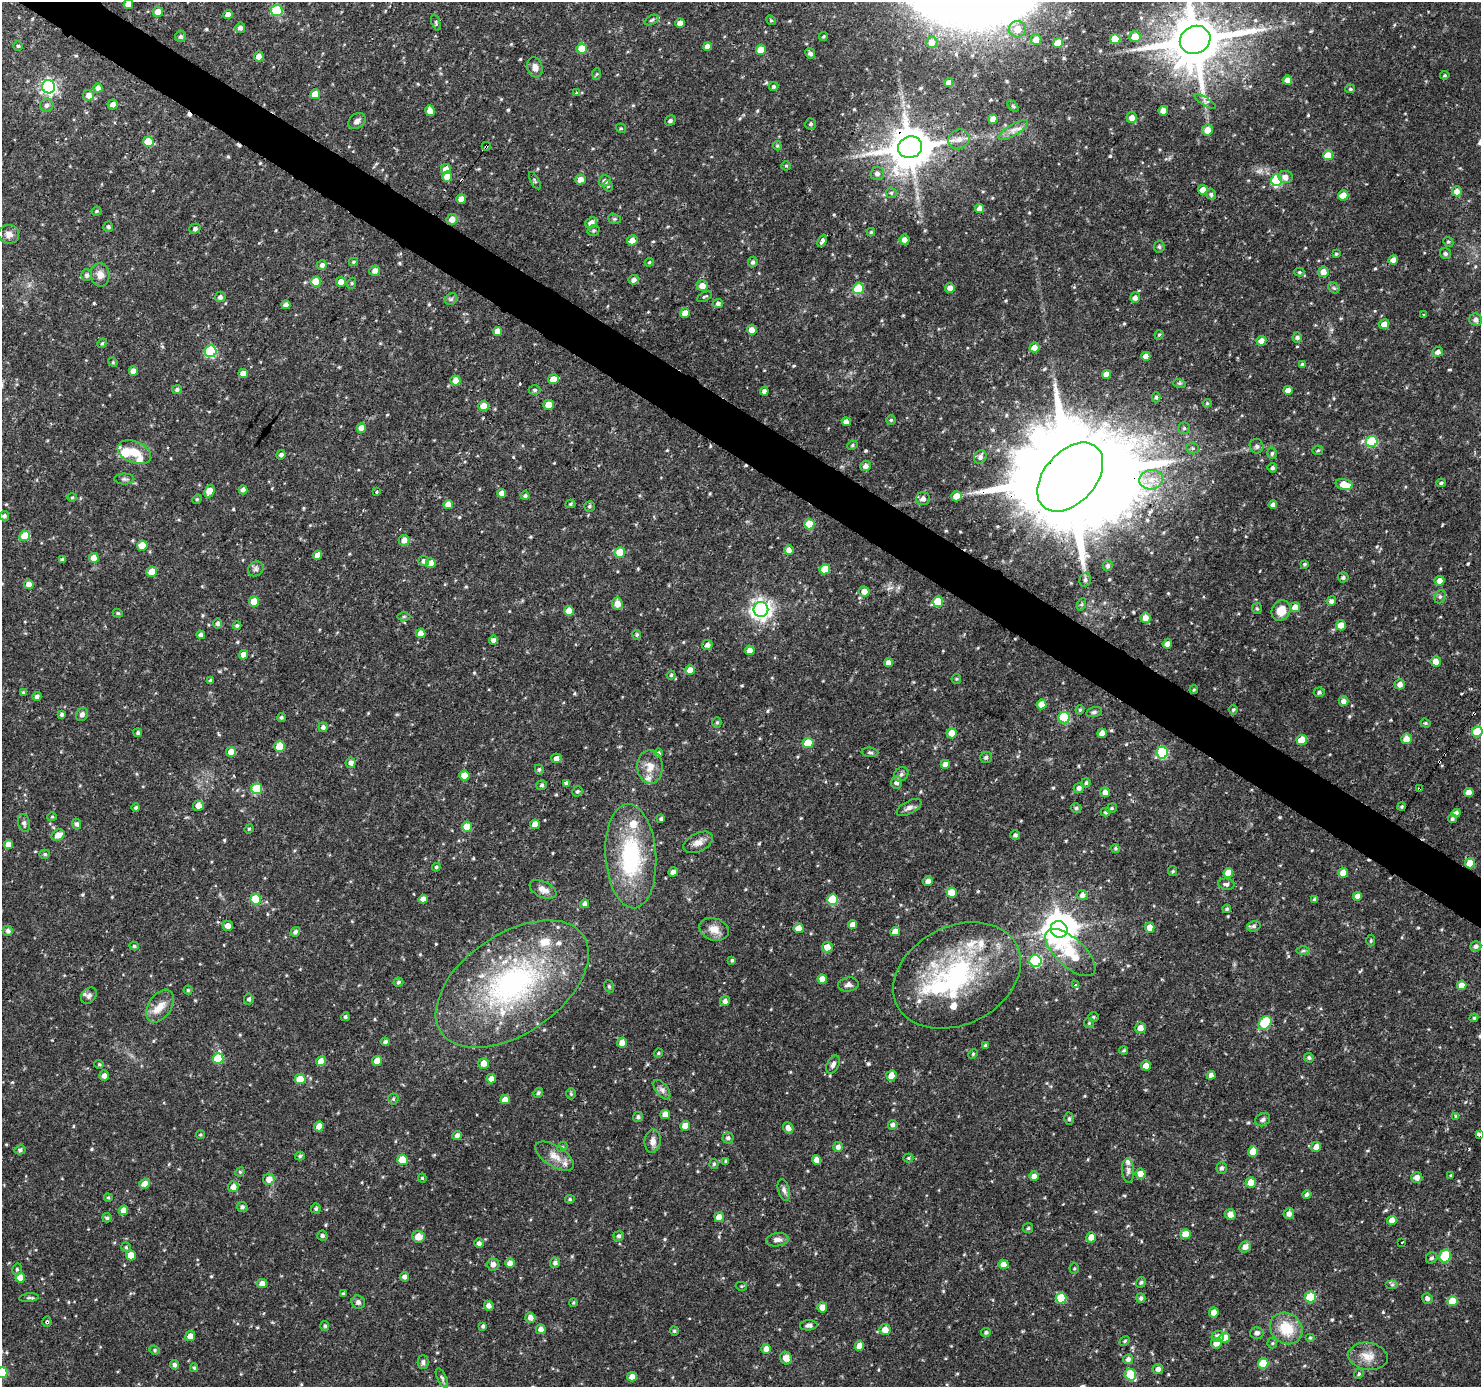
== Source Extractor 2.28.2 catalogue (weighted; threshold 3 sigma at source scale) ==
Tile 11 of 4 x 4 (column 3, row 3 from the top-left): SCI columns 2961-4439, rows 1573-2957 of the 5923 x 5981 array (HDU 1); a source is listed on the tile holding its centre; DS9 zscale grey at full resolution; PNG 1483 x 1389 px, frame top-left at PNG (2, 2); each listed source drawn as its Kron ellipse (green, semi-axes under 4 px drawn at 4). Shown black and unused: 4% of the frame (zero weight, under 3 of 4 exposures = <1% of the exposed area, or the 3 px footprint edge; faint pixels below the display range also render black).
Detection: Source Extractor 2.28.2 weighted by HDU 2 'WHT'; one run over the whole footprint, this tile lists its part. Background 0.0337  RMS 0.0023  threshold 0.0102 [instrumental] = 3 sigma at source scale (4.5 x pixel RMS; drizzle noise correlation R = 1.50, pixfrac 1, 0.0396/0.0396 arcsec/px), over >= 5 px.
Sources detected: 623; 1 inside a brighter object's white glare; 11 cosmic-ray / hot-pixel residue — neither listed nor drawn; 22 inside a brighter listed object's ellipse — not listed separately; of the other 589, all 500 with FLUX_AUTO >= 0.268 (the completeness limit of this list) listed and drawn (89 fainter detections not listed), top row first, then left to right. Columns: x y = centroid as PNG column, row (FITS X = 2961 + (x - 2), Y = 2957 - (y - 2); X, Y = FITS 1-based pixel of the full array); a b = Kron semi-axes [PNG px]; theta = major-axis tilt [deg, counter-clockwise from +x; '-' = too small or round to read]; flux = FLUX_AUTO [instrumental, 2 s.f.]
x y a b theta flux
128 4 5 4 - 1.9
277 11 5 5 - 13
158 12 5 5 - 2.2
228 15 5 4 - 1.7
652 20 7 4 27 0.43
771 20 5 4 - 0.3
436 22 8 4 -71 0.36
680 23 5 4 - 1.9
240 28 5 5 - 0.93
1017 29 8 8 - 2.5
181 36 6 5 - 0.52
823 36 4 4 - 0.27
1135 37 5 5 - 4.1
1036 39 5 5 - 2
1115 39 5 5 - 6.8
1195 40 16 13 29 1500
932 42 6 5 - 2.1
1058 43 5 5 - 4.1
18 46 4 4 - 0.32
707 47 4 4 - 1.7
582 49 5 5 - 5.3
761 50 5 5 - 3.7
810 53 5 4 - 0.89
259 56 5 5 - 1.5
535 67 10 7 -74 1.4
597 74 6 4 87 0.29
1445 75 5 4 - 0.31
1287 80 5 4 - 1.9
949 83 4 4 - 1.5
774 86 5 4 - 0.4
49 87 6 6 - 62
98 88 4 4 - 1.2
1350 89 5 4 - 0.34
577 93 3 3 - 0.72
315 94 5 4 - 2.9
89 95 5 5 - 1.7
1205 101 12 4 -31 0.62
113 104 5 5 - 1
47 105 7 6 - 0.69
1013 106 6 4 -44 0.29
430 111 5 4 - 1.9
1163 111 5 4 - 1.9
1132 118 5 5 - 1.8
993 119 4 4 - 2.1
670 120 5 5 - 0.56
357 121 9 7 38 0.91
811 124 6 5 - 0.53
621 128 5 4 - 0.27
1013 130 16 5 31 1.4
1207 130 5 5 - 2.1
959 139 11 9 26 1.5
148 142 5 5 - 5.3
486 146 4 3 - 0.52
777 146 5 4 - 0.29
910 147 12 10 21 880
1328 155 5 5 - 4.1
786 166 5 4 - 0.27
446 169 5 5 - 2.1
877 173 7 6 - 0.98
447 176 5 5 - 3.2
1285 177 7 6 - 1.3
581 180 5 5 - 1.7
1277 180 6 5 - 15
535 181 9 3 -61 0.32
605 181 6 5 - 1
608 186 6 4 -75 0.35
1203 190 5 4 - 2.3
1457 191 5 5 - 1.8
891 193 5 5 - 0.39
1211 194 5 5 - 0.52
1343 195 5 5 - 3
461 199 5 5 - 1.9
980 208 4 4 - 1.7
96 211 5 4 - 0.3
452 219 5 5 - 2.1
614 219 6 5 - 0.37
591 223 6 5 - 1.9
108 227 5 5 - 0.45
195 229 5 5 - 0.59
593 230 6 5 - 0.39
871 232 4 4 - 0.3
9 234 10 9 - 1.3
632 240 5 5 - 1.9
904 240 5 5 - 1.4
822 241 6 3 64 2
1448 242 5 4 - 0.34
1159 247 5 5 - 0.46
1336 254 4 3 - 0.28
1445 254 5 5 - 0.57
1393 260 5 4 - 1.4
353 262 5 4 - 0.32
649 262 4 3 - 0.3
753 262 5 5 - 0.56
322 265 5 5 - 0.81
375 271 5 5 - 1.3
1299 272 5 4 - 0.31
1323 272 5 5 - 2
87 275 6 5 - 0.62
100 275 12 9 -82 1.7
634 280 5 5 - 1.2
316 282 5 5 - 5
341 282 5 4 - 1.8
352 283 5 3 - 0.27
702 286 5 5 - 2
950 288 5 5 - 1.4
1334 288 6 4 -43 0.41
858 289 5 5 - 12
220 297 5 5 - 0.73
705 297 8 4 27 0.33
1135 298 5 5 - 1
451 299 6 5 - 0.49
718 303 5 4 - 0.72
286 305 4 4 - 1.1
685 313 5 4 - 2
1424 315 3 3 - 0.31
1476 320 6 6 - 0.82
1384 324 5 5 - 2.1
752 330 5 4 - 1.9
497 331 4 4 - 1.9
1159 335 5 4 - 0.27
1297 337 5 5 - 0.55
1261 341 5 5 - 1.8
102 343 5 4 - 0.32
1034 348 5 5 - 1.6
211 351 6 6 - 20
1438 352 5 5 - 1.2
1146 356 4 4 - 1.8
113 362 5 4 - 0.28
1302 364 4 3 - 0.33
133 371 5 4 - 1.7
243 374 5 4 - 1.9
1107 374 4 4 - 1.6
553 379 5 5 - 2.3
455 380 5 5 - 1.8
1179 383 6 4 -18 0.33
177 390 5 4 - 0.52
535 390 6 4 1 0.42
1288 390 4 4 - 1.6
764 391 4 4 - 0.74
1156 397 5 4 - 0.36
1207 403 4 4 - 0.27
549 405 5 5 - 3.1
484 406 5 5 - 2.9
891 420 5 4 - 0.31
846 422 4 4 - 1.6
361 428 5 4 - 2.2
1184 428 6 5 - 0.43
1372 441 6 5 - 16
852 445 5 4 - 0.34
1257 446 7 7 - 0.63
1192 448 6 5 - 0.46
1318 450 5 5 - 0.36
134 452 17 10 -22 3.6
1272 453 6 4 86 0.5
281 455 5 4 - 0.67
980 457 7 6 - 0.78
866 466 5 5 - 1
1272 468 5 4 - 0.49
1070 477 40 26 49 7900
124 479 10 5 0 0.58
1151 480 12 9 12 2.7
1441 483 5 4 - 0.29
1344 484 9 5 -14 4.1
243 490 4 4 - 0.97
209 491 6 5 - 2.9
376 492 3 3 - 0.9
502 493 4 4 - 1.8
525 496 4 4 - 0.5
956 496 5 5 - 2.2
72 497 5 4 - 0.28
197 499 5 4 - 0.29
923 499 7 6 - 0.97
448 504 5 4 - 1.9
570 504 5 4 - 0.32
1273 505 4 4 - 1.1
589 506 5 5 - 0.38
4 516 5 4 - 0.55
809 524 5 5 - 6.1
25 536 5 5 - 4.5
404 540 5 5 - 1.7
142 546 5 5 - 3.9
789 550 5 4 - 1.3
620 553 5 5 - 5.5
317 555 4 4 - 1.4
94 558 5 5 - 2.5
62 560 4 3 - 0.52
424 561 5 5 - 0.9
431 563 5 5 - 2.2
1305 564 4 3 - 0.32
1108 566 5 5 - 0.63
256 569 8 7 - 0.74
825 569 5 5 - 6.1
152 572 5 5 - 2.6
1343 577 5 5 - 0.54
1085 580 7 5 75 0.58
1440 581 5 5 - 2
29 584 5 5 - 1.4
864 591 5 5 - 1.8
1440 597 7 5 68 0.52
1331 601 5 4 - 0.73
254 602 5 5 - 4.1
938 602 5 5 - 6.6
617 604 6 5 - 2.1
1082 604 6 4 71 0.32
1295 607 5 4 - 2.1
1257 608 5 5 - 0.35
761 609 7 7 - 130
1281 610 11 9 60 3.2
569 611 5 5 - 3.8
118 613 5 4 - 0.31
404 616 6 4 1 0.33
1145 618 5 5 - 1.8
218 623 5 4 - 0.62
237 625 4 4 - 0.42
1341 625 5 5 - 2.1
421 634 5 4 - 1.9
201 635 4 4 - 0.84
637 635 5 4 - 0.34
493 640 4 4 - 0.93
1167 644 5 4 - 1.6
707 645 5 5 - 0.98
750 650 5 5 - 1.6
244 655 4 4 - 2
1436 661 5 5 - 1.9
888 663 4 4 - 1.5
690 670 5 5 - 2.4
671 675 4 4 - 0.38
956 679 5 4 - 0.28
210 681 3 3 - 0.41
1400 684 5 5 - 1.3
1194 690 4 3 - 0.27
23 692 4 4 - 0.31
1319 692 5 5 - 0.48
37 696 4 4 - 0.75
1344 701 5 5 - 1.2
1041 704 5 5 - 2.9
1080 710 5 4 - 0.33
1233 710 5 4 - 0.3
1094 712 8 5 14 0.53
82 714 7 5 56 0.82
62 715 4 4 - 0.55
281 718 5 4 - 0.39
1064 718 6 5 - 15
717 722 5 4 - 0.34
1426 723 5 4 - 0.33
323 727 4 4 - 0.65
1477 732 5 5 - 6.6
138 733 4 4 - 0.49
952 733 5 5 - 2.8
1102 733 5 4 - 1.7
1406 739 5 5 - 2.2
1302 740 5 5 - 5.2
808 743 5 5 - 6.2
280 746 5 5 - 6.3
231 752 5 5 - 2.7
870 752 8 4 -4 0.46
658 753 4 4 - 0.47
1162 753 6 5 - 16
986 757 5 5 - 0.56
556 758 5 4 - 0.98
351 763 5 5 - 1
945 764 5 4 - 1.6
650 767 17 13 -88 3
539 769 5 4 - 0.39
901 774 8 6 45 0.64
464 776 5 5 - 2.7
566 783 4 3 - 0.69
896 783 6 5 - 1
1086 783 4 4 - 0.46
542 785 5 5 - 0.46
1079 788 5 5 - 0.92
257 789 5 5 - 10
1419 789 3 3 - 0.61
578 791 5 5 - 0.41
1105 792 5 4 - 1.3
1469 792 4 4 - 1.8
198 806 5 5 - 1.7
1402 806 4 4 - 0.32
136 808 4 4 - 0.42
909 808 13 6 28 0.99
1076 808 5 4 - 0.44
1111 808 5 4 - 0.35
1106 812 5 4 - 0.33
1456 813 4 4 - 1.2
52 817 5 4 - 0.28
661 819 4 4 - 0.42
1452 819 4 4 - 0.46
24 823 9 6 -76 0.7
76 824 5 4 - 0.58
535 824 5 4 - 2
467 827 5 5 - 3.8
249 829 5 4 - 0.29
58 835 7 5 30 2
1015 835 5 4 - 0.67
698 842 16 9 27 1.7
8 845 4 4 - 1.8
1116 848 4 4 - 0.31
45 854 5 4 - 0.36
631 856 52 25 -86 22
1470 863 5 5 - 3.5
436 867 4 4 - 0.42
1173 871 5 4 - 0.28
673 872 5 4 - 1.2
1228 873 5 5 - 3.4
1343 873 5 5 - 2
928 881 5 5 - 1.3
1226 884 8 5 -6 0.67
543 889 14 8 -25 1.6
952 893 5 5 - 4.9
1082 895 5 5 - 0.96
1357 896 4 4 - 1.7
256 899 5 5 - 7.4
423 899 4 4 - 1.5
833 900 5 5 - 9.6
1315 900 4 4 - 0.59
585 904 4 4 - 0.91
1227 909 4 4 - 0.39
853 925 4 4 - 1.9
228 926 5 5 - 1.7
1254 926 7 5 16 0.5
799 928 5 5 - 2.6
1150 928 5 5 - 2
714 929 15 11 -18 2.5
1059 929 8 8 - 380
8 931 5 5 - 0.76
295 932 5 4 - 0.69
895 932 5 4 - 2.4
1371 941 6 4 87 0.32
134 946 4 3 - 0.41
1476 946 5 5 - 0.77
827 947 5 5 - 2.5
1303 951 6 4 1 0.39
1070 952 31 14 -42 19
732 960 4 3 - 0.33
1035 961 6 6 - 21
957 975 67 49 27 39
822 979 4 4 - 2
398 982 5 4 - 0.48
512 984 86 50 34 52
848 985 10 7 8 0.9
1075 985 3 3 - 0.7
1462 985 5 4 - 1.9
609 986 6 5 - 0.35
188 990 4 4 - 0.34
89 996 9 7 49 0.73
249 999 5 4 - 0.61
725 1001 5 5 - 0.99
160 1006 18 11 57 2.7
345 1017 4 4 - 0.44
1093 1017 5 4 - 0.3
1474 1018 4 4 - 0.28
1089 1023 5 5 - 0.32
1265 1023 7 5 47 13
1140 1028 5 5 - 1.7
385 1042 4 4 - 0.59
622 1043 5 5 - 2
985 1046 4 4 - 0.55
1124 1050 4 3 - 0.28
658 1053 5 3 - 0.31
973 1054 5 4 - 0.27
1309 1058 5 5 - 0.49
218 1059 5 5 - 9.9
321 1061 5 4 - 3.4
377 1061 5 5 - 2.2
484 1063 5 5 - 2
99 1064 4 4 - 0.27
833 1065 9 6 61 0.79
1146 1066 5 4 - 2.1
104 1075 5 5 - 0.91
1211 1075 4 4 - 0.96
891 1076 5 5 - 2.2
300 1079 5 5 - 4.1
491 1079 5 4 - 1.7
662 1090 11 6 -52 0.93
538 1093 5 4 - 0.43
571 1094 5 5 - 0.35
393 1099 5 5 - 0.35
505 1100 5 4 - 1.8
665 1114 5 4 - 1.9
1456 1116 4 4 - 0.36
638 1117 5 5 - 0.57
1069 1119 6 4 88 0.46
1263 1120 8 6 32 0.66
893 1125 5 4 - 0.74
319 1126 5 5 - 2.6
685 1126 5 5 - 2.7
788 1128 6 5 - 1.2
200 1135 4 4 - 0.3
457 1135 4 4 - 0.94
1479 1135 4 3 - 3.2
728 1138 5 5 - 0.66
653 1141 11 8 82 1.6
562 1147 5 4 - 0.34
838 1147 5 5 - 0.96
1316 1147 5 5 - 1.7
20 1150 5 4 - 0.52
1253 1151 5 5 - 2.8
300 1156 5 4 - 0.41
555 1156 22 10 -32 2.8
908 1158 5 4 - 0.3
402 1160 5 5 - 6
816 1160 5 4 - 2
726 1161 4 3 - 0.37
714 1164 5 4 - 0.37
1222 1168 5 5 - 0.56
1128 1171 12 6 -86 0.87
240 1172 5 4 - 0.28
1141 1174 5 5 - 2
1034 1176 5 5 - 1.2
1450 1176 3 3 - 0.48
1417 1177 5 5 - 1.5
422 1178 4 4 - 0.28
269 1179 6 5 - 1.9
1251 1182 5 5 - 2.7
145 1184 5 5 - 2.1
233 1187 5 5 - 1.7
784 1190 11 5 -75 0.78
1307 1195 4 4 - 0.66
108 1198 4 3 - 0.27
570 1199 5 4 - 0.37
242 1207 5 5 - 0.64
316 1209 5 5 - 0.43
124 1210 5 4 - 1.9
1230 1214 5 5 - 1.8
1289 1214 5 5 - 1.3
719 1217 5 5 - 1.9
107 1218 4 4 - 0.46
1392 1220 5 4 - 2.2
1028 1228 5 5 - 0.36
1185 1234 5 5 - 3.5
322 1236 5 5 - 0.47
619 1236 5 4 - 0.49
418 1237 6 6 - 2.5
1091 1237 5 5 - 2.1
777 1240 11 6 7 1.1
1402 1242 3 2 - 0.4
479 1243 4 4 - 0.75
126 1247 5 4 - 0.33
1245 1247 6 5 - 1.4
131 1255 5 5 - 2.1
1445 1256 6 5 - 12
1432 1258 6 5 - 0.5
510 1263 5 5 - 1.8
555 1263 5 5 - 0.78
493 1264 6 5 - 1.1
1003 1264 5 5 - 1.7
17 1269 6 4 77 0.41
1074 1269 5 4 - 0.27
404 1277 5 4 - 0.88
20 1278 5 5 - 3.6
1141 1282 5 4 - 0.43
262 1284 5 4 - 1.8
1392 1285 6 4 0 0.41
741 1286 6 4 -11 0.28
343 1294 4 3 - 0.31
1310 1297 5 5 - 9.9
29 1298 10 4 6 0.48
1061 1298 5 5 - 7.8
1141 1298 5 4 - 0.53
1427 1298 5 5 - 0.77
1453 1301 5 5 - 4.9
358 1302 7 6 - 0.76
573 1303 4 3 - 0.27
489 1306 5 4 - 0.98
822 1307 5 5 - 1.8
1214 1312 5 5 - 1.8
530 1318 5 5 - 1.5
47 1322 5 4 - 0.35
809 1325 9 5 4 0.88
325 1326 5 4 - 0.37
483 1326 4 3 - 0.45
1286 1328 17 15 -38 6.7
541 1329 5 5 - 1.3
885 1330 5 5 - 2.1
674 1331 4 4 - 0.33
986 1332 5 4 - 0.52
1257 1333 7 6 - 0.85
190 1336 5 5 - 1.7
1218 1336 6 6 - 1.2
1225 1338 5 5 - 2.8
1310 1338 5 4 - 0.29
1125 1341 5 4 - 0.3
1216 1343 5 5 - 2
1272 1343 5 5 - 0.36
859 1346 5 4 - 2
766 1349 5 5 - 1.8
155 1350 5 4 - 0.32
1368 1356 20 13 -9 3.1
786 1358 6 6 - 1.7
1128 1359 5 5 - 0.84
423 1362 7 5 -90 0.7
1263 1363 5 5 - 6.6
174 1365 4 4 - 0.75
194 1368 4 4 - 0.31
1158 1369 5 5 - 1.1
2 1373 5 5 - 12
1359 1374 5 4 - 0.36
1131 1375 6 5 - 9.1
632 1377 5 4 - 2.2
442 1378 11 4 -64 0.58
Overlapping masked pixels (flux is a lower limit): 9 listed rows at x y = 1195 40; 486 146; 910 147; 1070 477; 1419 789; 631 856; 1470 863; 1070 952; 47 1322
Isophote crosses this tile's border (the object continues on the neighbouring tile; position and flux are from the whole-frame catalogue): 5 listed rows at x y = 128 4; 1195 40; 1477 732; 1479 1135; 2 1373